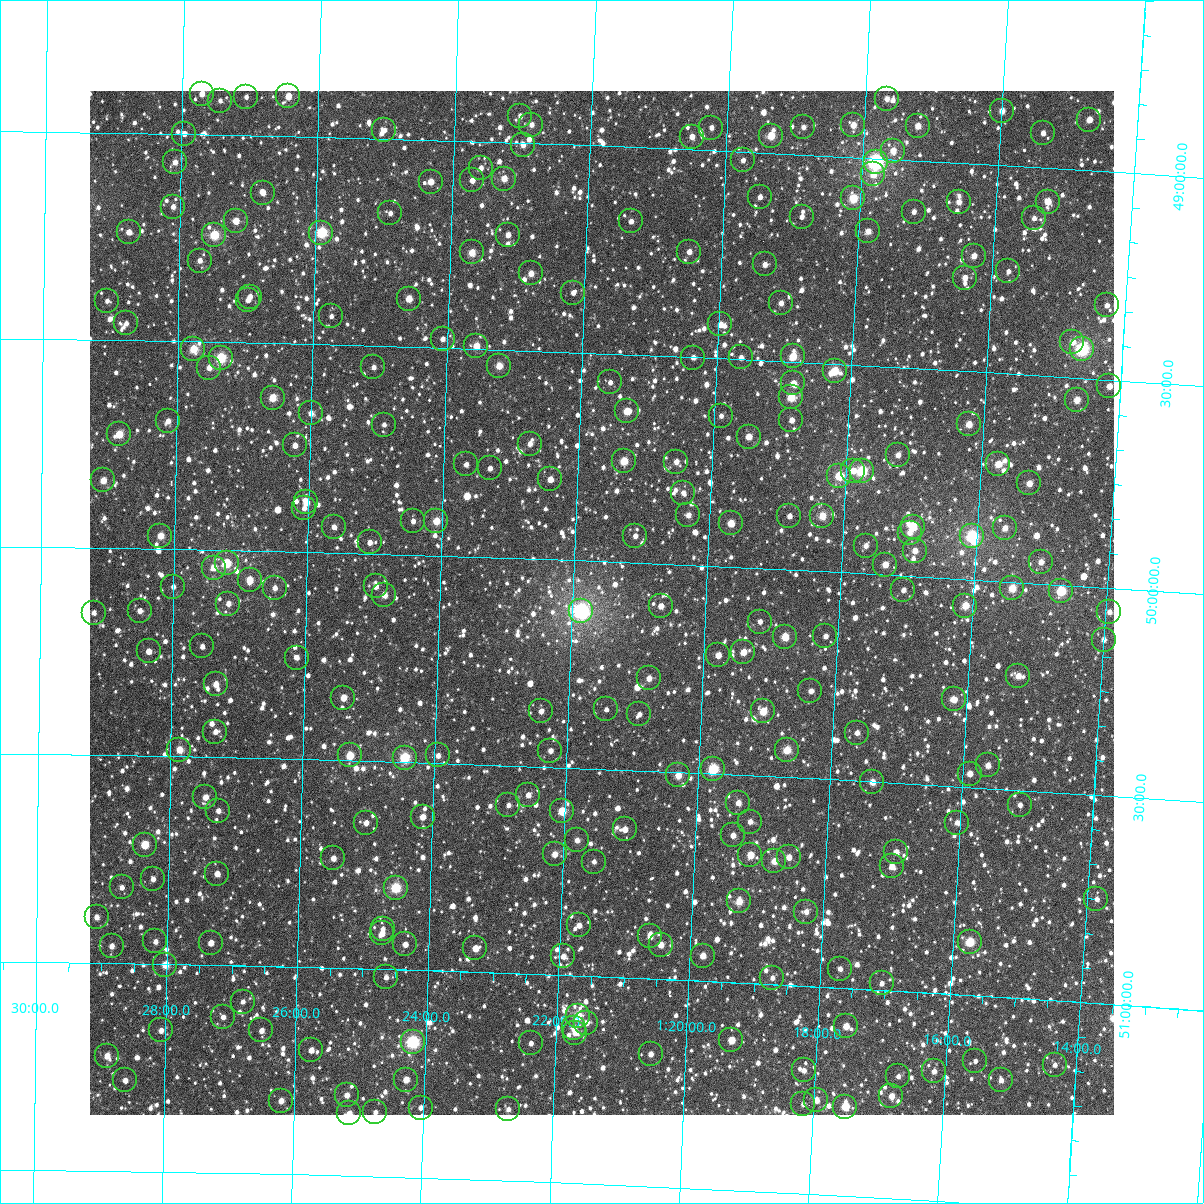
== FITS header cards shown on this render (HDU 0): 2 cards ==
NAXIS1  =                 1024
NAXIS2  =                 1024

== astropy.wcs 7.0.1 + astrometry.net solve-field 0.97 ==
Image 1024 x 1024 px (HDU 0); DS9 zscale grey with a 90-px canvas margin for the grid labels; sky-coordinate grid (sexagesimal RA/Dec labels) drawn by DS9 from the SOLVED WCS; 257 Tycho-2 reference stars matched to detected sources circled (green)
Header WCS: RA---TAN-SIP/DEC--TAN-SIP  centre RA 01:21:34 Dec +50:06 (20.39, +50.10 deg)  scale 8.67 arcsec/px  FOV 148.0' x 148.0'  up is +178 deg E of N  parity flipped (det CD > 0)
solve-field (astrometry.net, Tycho-2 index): VERIFIED the header's WCS against the Tycho-2 star catalogue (verified at 6 index scales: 11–257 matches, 0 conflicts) and refined it, rather than solving blind
Solved WCS: RA---TAN-SIP/DEC--TAN-SIP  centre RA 01:21:34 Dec +50:06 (20.39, +50.10 deg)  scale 8.67 arcsec/px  FOV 148.0' x 148.0'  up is +178 deg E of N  parity flipped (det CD > 0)
The solver's refit moves the header's centre by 0.15 arcsec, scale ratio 1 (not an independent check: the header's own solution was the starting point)
Tycho-2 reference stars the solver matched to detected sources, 257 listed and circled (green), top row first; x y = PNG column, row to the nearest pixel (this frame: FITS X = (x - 90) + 1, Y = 1024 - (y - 91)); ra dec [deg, ICRS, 3 dp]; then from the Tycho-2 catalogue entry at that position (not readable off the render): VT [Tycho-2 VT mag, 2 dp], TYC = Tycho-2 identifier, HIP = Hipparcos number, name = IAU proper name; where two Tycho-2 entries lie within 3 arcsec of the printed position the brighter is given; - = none
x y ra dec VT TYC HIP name
202 94 21.929 +48.903 10.72 3273-858-1 - -
288 96 21.611 +48.904 9.81 3273-852-1 - -
246 97 21.766 +48.908 11.41 3273-1245-1 - -
887 99 19.421 +48.855 10.85 3272-300-1 - -
220 101 21.861 +48.918 11.36 3273-1224-1 - -
1002 111 18.998 +48.869 10.02 3272-150-1 - -
520 116 20.760 +48.935 10.66 3273-773-1 - -
1089 120 18.677 +48.878 10.65 3272-92-1 - -
531 125 20.717 +48.955 10.42 3273-1427-1 - -
853 125 19.539 +48.923 10.44 3272-2-1 - -
918 126 19.302 +48.917 9.95 3272-78-1 - -
803 127 19.721 +48.934 11.15 3273-780-1 - -
711 128 20.057 +48.945 11.15 3273-747-1 - -
384 130 21.256 +48.979 11.17 3273-1133-1 - -
1043 133 18.843 +48.917 10.90 3272-112-1 - -
184 134 21.990 +49.000 10.68 3273-1213-1 - -
771 136 19.838 +48.958 9.26 3273-839-1 6185 -
692 137 20.128 +48.969 10.64 3273-682-1 - -
523 145 20.746 +49.004 10.72 3273-822-1 - -
893 151 19.388 +48.979 10.42 3272-42-1 - -
743 160 19.937 +49.020 11.12 3273-1022-1 - -
175 162 22.022 +49.069 10.26 3273-988-1 - -
876 162 19.450 +49.008 7.19 3272-24-1 6060 -
481 168 20.898 +49.064 11.20 3273-1437-1 - -
873 174 19.456 +49.039 10.15 3272-1357-1 - -
504 179 20.811 +49.088 10.71 3273-477-2 - -
472 180 20.928 +49.094 11.06 3273-318-1 - -
431 182 21.081 +49.101 10.37 3273-874-1 - -
263 193 21.697 +49.138 10.68 3273-816-1 - -
760 197 19.868 +49.107 10.78 3273-740-1 - -
853 198 19.525 +49.099 8.91 3272-1184-1 6083 -
959 202 19.136 +49.094 10.39 3272-1212-1 - -
1048 202 18.810 +49.081 9.84 3272-1285-1 - -
173 207 22.026 +49.176 10.85 3273-767-1 - -
914 212 19.300 +49.124 11.36 3272-1197-1 - -
390 213 21.226 +49.180 10.77 3273-470-1 - -
802 217 19.711 +49.149 11.39 3273-889-1 - -
1034 218 18.857 +49.123 11.13 3272-1127-1 - -
236 221 21.794 +49.207 10.20 3273-450-1 - -
631 221 20.339 +49.179 10.72 3273-695-1 - -
868 231 19.463 +49.176 10.26 3272-967-1 - -
129 232 22.189 +49.239 10.58 3273-1231-1 - -
321 233 21.477 +49.231 8.16 3273-424-1 6689 -
214 235 21.873 +49.242 8.82 3273-909-1 - -
508 235 20.790 +49.223 10.95 3273-1455-1 - -
472 252 20.921 +49.268 9.48 3273-1451-1 - -
689 252 20.119 +49.246 11.08 3273-935-1 - -
974 256 19.070 +49.222 10.45 3272-1188-1 - -
200 261 21.925 +49.305 10.78 3273-1275-1 - -
765 264 19.839 +49.269 10.98 3273-241-1 - -
1008 271 18.939 +49.254 11.08 3272-855-1 - -
531 273 20.700 +49.314 9.94 3273-1003-1 - -
965 278 19.099 +49.275 10.55 3272-899-1 - -
573 293 20.542 +49.356 11.58 3273-845-1 - -
250 297 21.736 +49.389 10.69 3273-1162-1 - -
409 299 21.148 +49.384 9.78 3273-410-1 - -
248 300 21.744 +49.397 11.28 3273-1056-1 - -
107 301 22.265 +49.405 11.28 3273-82-1 - -
781 303 19.772 +49.359 10.54 3273-1383-1 - -
1107 305 18.569 +49.322 11.37 3272-1055-1 - -
331 316 21.433 +49.431 11.50 3273-673-1 - -
126 323 22.193 +49.459 10.96 3273-1241-1 - -
720 324 19.993 +49.418 10.83 3273-539-1 - -
443 339 21.019 +49.478 10.96 3273-1371-1 - -
1072 342 18.687 +49.415 10.74 3272-1310-1 - -
476 346 20.893 +49.492 9.89 3273-572-1 - -
193 349 21.941 +49.518 9.07 3273-1038-1 - -
1082 349 18.649 +49.430 7.34 3272-1224-1 5813 -
793 356 19.718 +49.486 9.19 3273-38-1 - -
741 357 19.910 +49.495 10.65 3273-1431-1 - -
221 358 21.840 +49.538 8.31 3273-350-1 6787 -
693 358 20.089 +49.500 11.27 3273-1278-1 - -
499 366 20.806 +49.538 9.48 3273-930-1 6471 -
373 367 21.272 +49.551 11.37 3273-144-1 - -
209 368 21.881 +49.562 10.66 3273-117-1 - -
835 371 19.561 +49.516 9.08 3272-949-1 - -
610 382 20.392 +49.568 10.87 3273-1226-1 - -
793 383 19.712 +49.552 10.23 3273-108-1 - -
1109 386 18.540 +49.515 10.38 3272-970-1 - -
791 397 19.718 +49.585 9.28 3273-1134-1 - -
273 398 21.644 +49.631 9.30 3273-573-1 - -
1077 400 18.657 +49.553 9.70 3272-1002-1 - -
627 411 20.325 +49.636 9.59 3273-1149-1 - -
311 413 21.501 +49.666 10.72 3273-1263-1 - -
721 416 19.975 +49.638 11.41 3273-783-1 - -
791 420 19.712 +49.640 10.82 3273-723-1 - -
168 421 22.030 +49.692 10.58 3273-1139-1 - -
969 424 19.053 +49.628 9.58 3272-844-1 - -
384 425 21.227 +49.689 11.45 3273-633-1 - -
119 434 22.213 +49.726 9.19 3273-711-1 - -
749 437 19.868 +49.685 9.88 3273-1052-1 - -
530 444 20.680 +49.724 10.95 3273-92-1 - -
295 445 21.557 +49.745 10.64 3273-10-1 - -
898 455 19.310 +49.711 10.79 3272-661-1 - -
624 461 20.329 +49.757 9.16 3273-1192-1 - -
676 462 20.134 +49.753 10.71 3273-31-1 - -
466 464 20.917 +49.779 11.05 3273-837-1 - -
998 464 18.935 +49.719 9.67 3272-553-1 - -
490 468 20.827 +49.786 11.06 3273-91-1 - -
853 471 19.473 +49.754 10.42 3272-897-1 - -
862 471 19.440 +49.754 8.14 3272-628-1 6058 -
839 476 19.524 +49.768 8.85 3272-389-1 - -
550 479 20.601 +49.808 10.84 3273-1048-1 - -
103 480 22.269 +49.838 9.84 3273-165-1 - -
1029 483 18.815 +49.761 10.13 3272-756-1 - -
683 493 20.103 +49.827 11.40 3273-655-1 - -
306 502 21.509 +49.881 10.19 3273-565-1 - -
304 508 21.517 +49.895 11.15 3273-1041-1 - -
688 515 20.079 +49.880 10.60 3273-414-1 - -
789 516 19.702 +49.871 11.14 3273-1110-1 - -
822 516 19.579 +49.867 9.34 3272-115-1 - -
413 521 21.108 +49.919 11.32 3273-534-1 - -
436 521 21.021 +49.917 9.49 3273-183-1 - -
731 523 19.920 +49.895 9.50 3273-628-1 - -
334 527 21.404 +49.938 10.82 3273-170-1 - -
913 527 19.239 +49.881 8.95 3272-427-1 - -
1005 528 18.896 +49.872 10.58 3272-341-1 - -
910 533 19.250 +49.896 11.10 3272-576-1 - -
160 536 22.052 +49.969 9.68 3273-678-1 - -
635 536 20.275 +49.936 10.82 3273-597-1 - -
972 536 19.016 +49.896 7.67 3272-877-1 5912 -
370 542 21.269 +49.973 11.21 3273-484-1 - -
866 546 19.412 +49.933 11.24 3272-456-1 - -
915 551 19.227 +49.939 10.54 3272-1287-1 - -
1041 562 18.753 +49.948 10.75 3272-470-1 - -
227 563 21.802 +50.032 8.96 3273-1282-1 - -
885 565 19.335 +49.976 10.00 3272-712-1 - -
214 568 21.850 +50.043 10.24 3273-244-1 - -
250 580 21.714 +50.070 9.75 3273-691-1 - -
376 586 21.241 +50.079 10.91 3273-272-1 - -
173 587 22.001 +50.091 11.28 3273-423-1 - -
275 588 21.619 +50.089 10.66 3273-1035-1 - -
1012 588 18.854 +50.016 9.27 3272-868-1 - -
903 590 19.262 +50.035 11.25 3272-371-1 - -
1061 591 18.672 +50.014 8.44 3272-871-1 - -
384 595 21.208 +50.098 10.32 3273-264-1 - -
228 604 21.793 +50.129 10.69 3273-814-1 - -
661 606 20.169 +50.102 11.00 3273-320-1 - -
965 606 19.027 +50.064 9.80 3272-1365-1 - -
140 611 22.125 +50.150 11.00 3273-474-1 - -
581 611 20.466 +50.122 6.67 3273-472-1 6371 -
1109 612 18.485 +50.058 10.78 3272-1317-1 - -
94 613 22.298 +50.157 10.90 3273-130-1 - -
760 622 19.794 +50.128 11.25 3273-422-1 - -
825 636 19.545 +50.156 11.06 3272-805-1 - -
785 637 19.697 +50.162 9.32 3273-1067-1 - -
1104 640 18.500 +50.125 11.23 3272-93-1 - -
202 646 21.888 +50.234 11.34 3273-1045-1 - -
149 651 22.089 +50.248 11.20 3273-792-1 - -
743 652 19.850 +50.204 10.22 3273-236-1 - -
718 655 19.944 +50.214 10.47 3273-120-1 - -
297 658 21.528 +50.255 10.86 3273-63-1 6701 -
1018 676 18.812 +50.226 10.28 3272-361-1 - -
649 678 20.201 +50.277 10.46 3273-1153-1 - -
216 684 21.834 +50.324 10.21 3273-263-1 - -
810 691 19.592 +50.289 11.50 3272-662-1 - -
343 698 21.351 +50.349 10.18 3273-498-1 - -
954 699 19.049 +50.291 10.22 3272-233-1 - -
606 709 20.358 +50.356 12.02 3273-728-1 - -
541 711 20.603 +50.367 10.90 3273-129-1 - -
763 711 19.765 +50.344 9.44 3273-193-1 - -
639 714 20.232 +50.364 11.78 3273-313-1 - -
215 732 21.832 +50.438 10.85 3273-1222-1 - -
857 733 19.407 +50.384 11.16 3272-545-1 - -
179 750 21.966 +50.483 10.23 3273-222-2 - -
787 750 19.668 +50.434 9.34 3272-418-1 6129 -
550 751 20.562 +50.461 10.98 3273-1104-1 - -
350 755 21.321 +50.488 9.38 3273-496-1 - -
438 755 20.987 +50.482 10.83 3273-364-1 - -
405 758 21.113 +50.489 8.34 3273-292-1 6574 -
988 765 18.906 +50.445 10.32 3272-489-1 - -
713 769 19.944 +50.489 8.53 3273-878-1 - -
970 774 18.974 +50.467 10.85 3272-1319-1 - -
678 775 20.075 +50.507 9.78 3273-808-1 - -
872 782 19.339 +50.500 10.42 3272-472-1 - -
528 795 20.641 +50.569 10.77 3273-179-1 - -
205 797 21.864 +50.596 10.12 3273-603-1 - -
738 803 19.842 +50.567 10.65 3273-261-1 - -
508 805 20.714 +50.596 11.62 3273-207-1 - -
1020 805 18.776 +50.535 11.31 3272-91-1 - -
218 811 21.814 +50.629 10.85 3277-823-1 - -
562 811 20.510 +50.605 9.47 3273-469-1 - -
423 817 21.038 +50.631 10.60 3277-1092-1 - -
750 822 19.795 +50.611 10.80 3273-258-1 - -
366 823 21.252 +50.649 11.25 3277-743-1 - -
957 823 19.011 +50.587 10.69 3272-63-1 - -
625 829 20.268 +50.643 10.77 3277-1259-1 - -
733 835 19.857 +50.646 11.22 3277-972-1 - -
577 840 20.449 +50.674 10.72 3277-1322-1 - -
145 845 22.091 +50.713 9.26 3277-1203-1 - -
896 852 19.235 +50.666 10.88 3276-1155-1 - -
555 854 20.532 +50.709 10.15 3277-907-1 - -
750 855 19.787 +50.691 10.33 3277-1235-1 - -
789 857 19.641 +50.692 10.69 3276-1395-1 - -
333 858 21.373 +50.736 10.75 3277-692-1 - -
774 861 19.695 +50.703 9.91 3277-955-1 - -
594 862 20.382 +50.724 11.92 3277-1044-1 - -
892 866 19.248 +50.701 10.18 3276-1133-1 - -
217 874 21.813 +50.780 10.55 3277-1202-1 - -
153 879 22.057 +50.796 11.46 3277-773-1 - -
122 887 22.176 +50.817 11.40 3277-892-1 - -
396 888 21.133 +50.803 8.44 3277-1289-1 6579 -
1096 899 18.463 +50.749 11.20 3276-1247-1 - -
739 901 19.822 +50.804 9.73 3277-1304-1 6180 -
806 912 19.565 +50.821 10.91 3276-966-1 - -
97 917 22.270 +50.890 10.72 3277-781-1 - -
579 925 20.428 +50.878 11.03 3277-1039-1 - -
383 929 21.177 +50.903 11.44 3277-1024-1 - -
382 933 21.180 +50.914 10.62 3277-782-1 - -
650 936 20.155 +50.898 10.66 3277-1120-1 - -
155 941 22.044 +50.946 10.91 3277-1240-1 - -
970 942 18.935 +50.872 8.76 3276-1029-1 5894 -
211 943 21.832 +50.947 11.12 3277-901-1 - -
405 944 21.089 +50.939 11.01 3277-1127-1 - -
661 945 20.113 +50.917 10.12 3277-939-1 - -
112 946 22.211 +50.959 11.05 3277-1204-1 - -
475 948 20.820 +50.943 10.88 3277-810-1 - -
563 956 20.483 +50.955 10.40 3277-788-1 - -
703 956 19.951 +50.939 10.20 3277-1006-1 - -
165 965 22.004 +51.002 9.47 3277-716-1 6839 -
840 969 19.425 +50.954 11.06 3276-1194-1 - -
386 977 21.158 +51.020 11.17 3277-879-1 - -
772 978 19.681 +50.984 11.27 3276-1263-1 - -
882 983 19.262 +50.984 11.26 3276-846-1 - -
243 1002 21.705 +51.087 11.07 3277-803-1 - -
578 1016 20.419 +51.096 9.01 3277-922-1 6359 -
223 1017 21.779 +51.125 11.24 3277-959-1 - -
586 1023 20.385 +51.112 11.32 3277-1076-1 - -
846 1026 19.390 +51.091 10.49 3276-1328-1 - -
574 1028 20.433 +51.126 10.38 3277-1052-1 - -
161 1030 22.016 +51.160 10.81 3277-732-1 - -
261 1030 21.631 +51.155 10.88 3277-723-1 - -
575 1033 20.427 +51.137 10.37 3277-1185-1 - -
731 1040 19.826 +51.138 11.40 3277-834-1 - -
413 1042 21.049 +51.174 7.61 3277-1252-1 6548 -
531 1043 20.596 +51.166 11.32 3277-882-1 - -
311 1050 21.438 +51.200 10.97 3277-798-1 - -
651 1054 20.134 +51.181 11.00 3277-964-1 - -
107 1056 22.223 +51.223 10.85 3277-1029-1 - -
975 1061 18.887 +51.157 11.88 3276-1080-1 - -
1055 1065 18.582 +51.154 11.59 3276-1152-1 - -
804 1070 19.542 +51.203 10.95 3276-932-1 - -
934 1071 19.043 +51.188 11.05 3276-1308-1 - -
898 1076 19.179 +51.205 11.30 3276-916-1 - -
125 1080 22.151 +51.281 11.21 3277-793-1 - -
406 1080 21.070 +51.264 10.07 3277-1156-1 - -
1001 1080 18.784 +51.200 11.10 3276-710-1 - -
347 1095 21.297 +51.306 10.57 3277-1057-1 - -
891 1096 19.201 +51.253 10.43 3276-866-1 - -
816 1100 19.489 +51.273 10.46 3276-1044-1 - -
281 1101 21.549 +51.323 10.36 3277-809-1 - -
803 1104 19.539 +51.284 11.31 3276-844-1 - -
845 1107 19.376 +51.285 9.15 3276-872-1 - -
421 1108 21.011 +51.331 11.53 3277-846-1 - -
508 1109 20.673 +51.327 11.80 3277-1300-1 - -
375 1112 21.185 +51.345 11.39 3277-1179-1 - -
349 1113 21.286 +51.349 10.51 3277-1180-1 - -